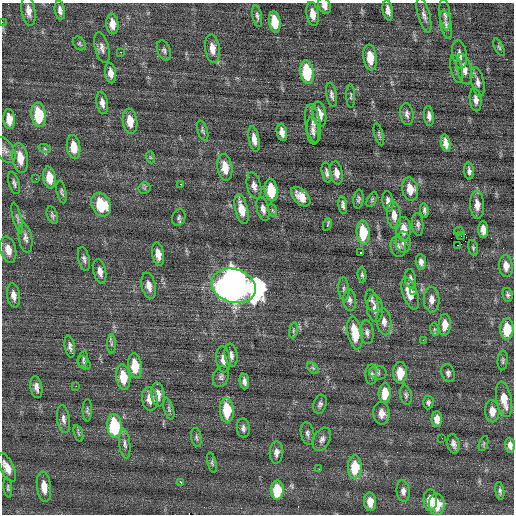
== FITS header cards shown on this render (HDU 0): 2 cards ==
NAXIS1  =                  512 / Axis length
NAXIS2  =                  512 / Axis length

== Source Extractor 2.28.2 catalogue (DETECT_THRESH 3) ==
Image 512 x 512 px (HDU 0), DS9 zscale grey, 1 PNG px = 1 image px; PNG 516 x 516 px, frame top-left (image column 1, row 512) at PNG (2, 3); each listed source drawn as its Kron ellipse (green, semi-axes under 4 px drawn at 4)
Background 0.101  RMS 0.82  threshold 2.46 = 3 sigma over >= 5 px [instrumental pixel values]
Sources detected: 172; all 172 listed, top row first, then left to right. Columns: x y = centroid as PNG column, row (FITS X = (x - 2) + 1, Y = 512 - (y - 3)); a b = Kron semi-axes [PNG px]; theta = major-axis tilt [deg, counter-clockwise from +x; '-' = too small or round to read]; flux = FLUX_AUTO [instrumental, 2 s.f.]
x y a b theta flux
325 6 8 6 -67 310
60 10 10 5 -80 220
388 10 10 5 -80 290
28 11 15 7 -81 390
313 14 12 6 -81 560
424 15 18 6 -74 280
445 15 16 5 -83 210
257 16 11 4 -80 150
2 22 3 2 - 45
275 22 11 5 -81 1200
112 24 10 6 -84 560
446 24 15 5 -79 220
79 43 7 5 -55 100
499 47 9 4 -64 98
102 48 16 7 -76 290
212 48 14 7 -82 520
164 50 10 6 -69 170
120 52 3 2 - 63
459 54 14 7 -81 310
370 58 13 6 -82 1100
456 69 14 5 -77 200
464 69 15 7 -78 490
307 72 12 6 -81 3000
110 73 10 5 -82 360
478 82 15 6 -77 290
332 95 12 5 -79 200
351 96 12 3 -89 81
476 100 12 6 -83 270
102 103 11 5 -80 280
319 114 13 6 -81 670
407 114 11 6 -81 210
39 115 12 7 -83 2500
429 116 10 5 -83 240
9 119 10 6 -85 650
130 121 12 7 -81 810
313 123 19 7 -81 380
203 131 10 5 -72 120
313 131 14 6 -85 250
282 132 9 5 -78 340
379 134 11 4 -74 110
254 139 13 5 -79 430
446 143 9 4 -79 390
74 147 12 6 -82 870
45 149 6 4 -19 86
5 150 14 8 -59 290
150 157 6 4 -71 76
20 158 15 7 -81 910
225 168 14 7 -82 840
469 171 8 5 -87 180
327 173 10 4 -79 190
336 173 11 6 -80 370
49 177 11 6 -82 870
36 179 2 2 - 69
14 183 11 5 -73 160
181 184 2 2 - 370
254 186 13 7 -76 290
144 188 6 5 - 82
410 189 11 8 -78 800
271 190 11 6 -81 1600
62 192 11 4 -78 130
301 197 12 7 -46 570
358 199 9 5 84 140
372 199 8 4 64 96
388 201 10 5 -82 260
101 205 12 9 -62 1800
343 205 9 4 -83 160
477 205 14 7 -87 480
242 209 15 6 -77 820
263 209 12 6 -76 260
272 210 7 4 -71 89
424 210 7 4 -82 130
52 215 9 5 -73 130
394 215 14 7 -84 530
17 218 16 4 -76 170
179 218 8 6 70 150
418 224 11 5 -86 170
327 225 6 3 67 130
404 229 12 7 -88 540
483 230 8 5 -86 410
459 231 4 3 - 2300
363 232 12 6 -85 2200
461 236 2 2 - 46
25 238 15 6 -80 260
403 242 11 7 -88 230
458 245 2 2 - 320
398 246 10 7 -78 200
473 248 8 4 -75 97
8 250 13 7 -77 570
361 253 3 2 - 190
158 254 12 5 -81 550
84 259 12 5 -76 190
421 262 8 5 -84 230
506 266 11 7 -86 520
100 271 12 6 -78 360
362 275 8 4 -80 110
410 278 9 5 -82 160
149 286 13 7 -78 420
234 286 22 16 -17 65000
344 289 11 5 -85 160
414 291 3 2 - 120
410 293 17 7 -70 970
14 295 12 6 -82 350
508 295 7 5 -79 120
350 300 11 6 -86 210
432 300 13 8 -89 410
372 301 11 6 -76 180
375 308 13 8 -84 410
384 322 13 7 -84 350
445 325 11 6 87 590
434 329 6 4 -72 76
507 329 10 6 89 1600
293 330 8 4 82 96
367 332 12 6 -85 210
355 333 16 7 -80 1600
423 340 2 2 - 130
111 344 9 4 90 110
70 347 11 5 -79 200
231 355 11 6 -82 270
83 359 8 4 78 100
223 359 13 7 -83 410
503 360 10 5 86 130
84 363 7 5 -51 120
135 366 12 7 -83 1300
313 368 7 4 -45 100
378 373 9 7 -6 170
400 373 10 7 -89 1100
448 373 9 6 -72 170
371 375 10 6 89 150
123 377 13 7 -82 1300
221 377 10 7 72 180
244 381 8 4 -85 220
76 386 2 2 - 170
36 387 11 6 -81 290
385 393 10 6 88 1000
158 395 12 6 -84 430
406 395 10 5 -79 140
150 399 12 8 -82 590
504 399 18 7 -80 940
428 402 7 5 87 130
320 404 10 6 73 160
169 409 11 4 -73 140
87 410 11 4 89 130
227 410 12 7 -86 2000
492 411 11 7 -87 570
381 413 11 8 -87 470
63 419 14 6 -81 260
437 419 8 5 -89 440
115 426 12 7 -84 3600
243 428 10 6 -85 180
78 433 8 3 -71 90
307 433 11 6 -79 190
196 437 9 5 -81 120
442 438 2 2 - 27
322 439 12 8 64 250
125 444 15 5 -83 250
454 444 10 6 -77 230
484 444 8 3 71 72
510 445 7 5 -85 280
276 452 11 6 88 300
212 463 10 4 -76 110
355 467 11 7 89 1700
7 468 15 7 -64 510
319 469 2 2 - 35
181 482 3 3 - 140
44 487 15 7 -83 700
8 488 10 4 -82 110
277 490 9 6 89 1700
403 491 11 6 -84 250
500 491 9 4 -81 140
430 500 11 7 -90 760
370 502 9 6 -87 580
437 504 11 8 -87 1100
At the frame edge (FLAGS 8, measured only in part): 3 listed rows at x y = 325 6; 2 22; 510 445